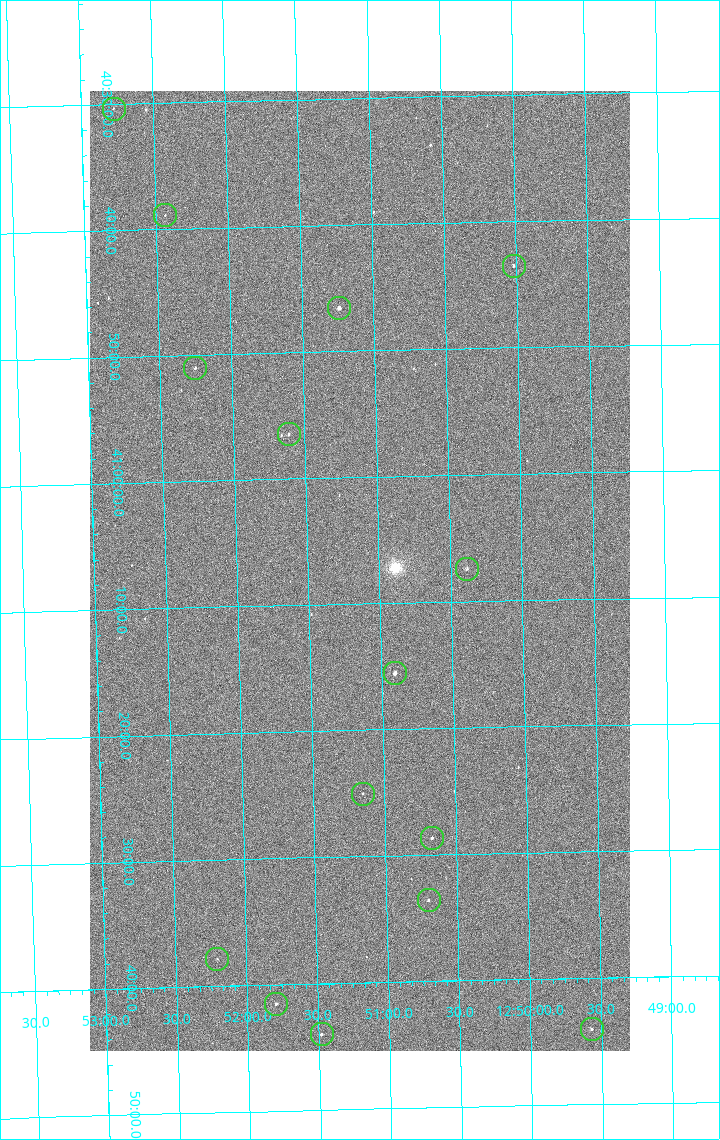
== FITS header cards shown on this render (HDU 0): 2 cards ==
NAXIS1  =                 1080 / length of data axis 1
NAXIS2  =                 1920 / length of data axis 2

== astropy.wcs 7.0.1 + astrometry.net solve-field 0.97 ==
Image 1080 x 1920 px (HDU 0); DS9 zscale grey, zoomed out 1/2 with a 90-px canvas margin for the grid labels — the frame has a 2x2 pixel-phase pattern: the four 2x2 pixel phases sit at different levels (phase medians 996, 842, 794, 993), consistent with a one-shot-colour (mosaic) sensor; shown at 1/2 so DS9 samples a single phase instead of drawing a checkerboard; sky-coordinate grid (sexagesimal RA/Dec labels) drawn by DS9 from the SOLVED WCS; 15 Tycho-2 reference stars matched to detected sources circled (green)
Header WCS: none
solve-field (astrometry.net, Tycho-2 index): SOLVED blind (the file carries no WCS)
Solved WCS: RA---TAN-SIP/DEC--TAN-SIP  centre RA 12:51:08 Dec +41:07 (192.78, +41.12 deg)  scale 2.38 arcsec/px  FOV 42.8' x 76.0'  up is -179 deg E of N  parity flipped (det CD > 0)
(file carries no celestial WCS; the grid is the blind solution)
Tycho-2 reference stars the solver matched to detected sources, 15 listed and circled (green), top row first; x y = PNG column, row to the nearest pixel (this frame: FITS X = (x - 90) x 2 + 1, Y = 1920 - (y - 91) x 2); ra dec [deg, ICRS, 3 dp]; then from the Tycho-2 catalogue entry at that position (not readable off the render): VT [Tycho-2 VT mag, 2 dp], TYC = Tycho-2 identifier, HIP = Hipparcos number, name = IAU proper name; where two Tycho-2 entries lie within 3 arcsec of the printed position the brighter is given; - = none
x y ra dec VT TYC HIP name
114 109 193.194 +40.505 12.48 3021-1340-1 - -
165 216 193.109 +40.648 12.32 3021-1216-1 - -
514 266 192.504 +40.725 11.86 3021-1162-1 - -
339 308 192.810 +40.776 9.69 3021-1108-1 - -
195 368 193.064 +40.851 11.36 3021-1025-1 - -
288 434 192.903 +40.941 11.82 3021-941-1 - -
467 569 192.596 +41.123 11.21 3021-53-1 - -
395 674 192.726 +41.259 9.76 3023-213-1 62700 -
363 794 192.787 +41.417 12.26 3023-139-1 - -
432 838 192.667 +41.478 11.08 3023-113-1 - -
428 900 192.675 +41.560 11.35 3023-88-1 - -
217 959 193.051 +41.631 12.16 3023-47-1 - -
276 1004 192.949 +41.692 10.25 3023-19-1 - -
592 1030 192.392 +41.734 11.39 3023-243-1 - -
322 1034 192.870 +41.734 10.72 3023-898-1 - -